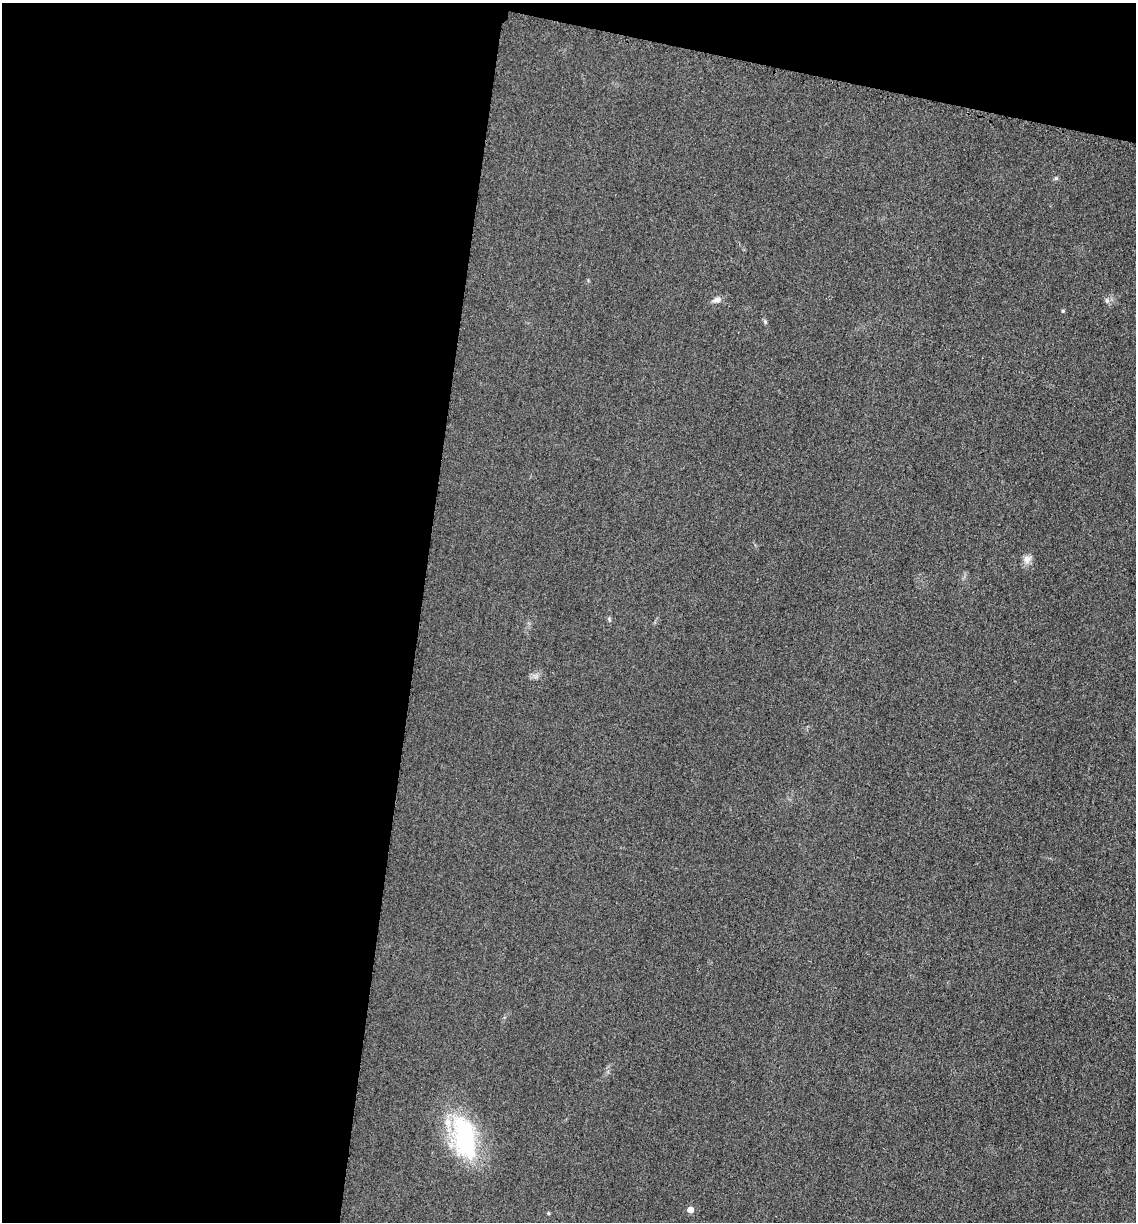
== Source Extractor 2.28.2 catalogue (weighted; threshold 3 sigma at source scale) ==
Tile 1 of 4 x 4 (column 1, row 1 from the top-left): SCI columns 259-1392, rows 3682-4901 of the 4939 x 4919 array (HDU 1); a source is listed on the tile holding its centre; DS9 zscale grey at full resolution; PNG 1138 x 1224 px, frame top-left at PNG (2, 3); no overlay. Shown black and unused: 40% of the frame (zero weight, under 3 of 4 exposures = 3% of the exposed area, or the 3 px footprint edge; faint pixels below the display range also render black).
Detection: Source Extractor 2.28.2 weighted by HDU 2 'WHT'; one run over the whole footprint, this tile lists its part. Background 0.0863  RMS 0.018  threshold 0.0816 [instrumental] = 3 sigma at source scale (4.5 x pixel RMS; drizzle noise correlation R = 1.50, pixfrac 1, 0.05/0.05 arcsec/px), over >= 5 px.
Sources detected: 9; all 9 listed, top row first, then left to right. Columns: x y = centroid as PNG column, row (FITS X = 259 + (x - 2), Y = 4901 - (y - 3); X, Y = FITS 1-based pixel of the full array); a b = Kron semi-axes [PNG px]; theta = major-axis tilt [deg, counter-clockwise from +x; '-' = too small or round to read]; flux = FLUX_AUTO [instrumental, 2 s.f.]
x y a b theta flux
717 300 11 7 16 7.4
1107 300 6 4 72 2.9
1063 311 4 3 - 2.1
765 322 5 5 - 2.6
1027 559 12 10 90 11
609 619 5 4 - 2.5
464 1137 56 26 -77 200
690 1210 5 5 - 17
548 1213 5 3 - 1.7